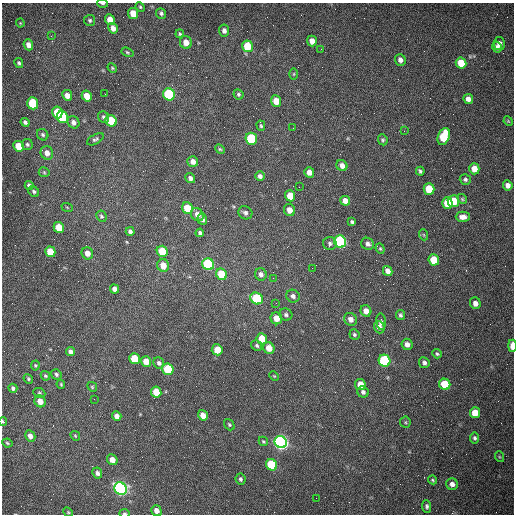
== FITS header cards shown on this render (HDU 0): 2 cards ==
NAXIS1  =                  512 /fastest changing axis
NAXIS2  =                  512 /next to fastest changing axis

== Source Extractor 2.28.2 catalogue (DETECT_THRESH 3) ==
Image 512 x 512 px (HDU 0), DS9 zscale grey, 1 PNG px = 1 image px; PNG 516 x 516 px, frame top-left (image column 1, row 512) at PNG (2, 3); each listed source drawn as its Kron ellipse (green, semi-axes under 4 px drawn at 4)
Background 1530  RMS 23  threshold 69.1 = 3 sigma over >= 5 px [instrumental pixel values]
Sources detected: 165; all 165 listed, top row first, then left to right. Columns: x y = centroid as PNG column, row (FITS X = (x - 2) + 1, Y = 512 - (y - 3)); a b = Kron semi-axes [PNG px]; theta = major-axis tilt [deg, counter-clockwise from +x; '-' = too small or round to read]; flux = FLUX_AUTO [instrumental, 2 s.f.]
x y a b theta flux
102 3 5 2 - 2200
140 7 5 4 - 2000
161 13 5 5 - 3400
133 14 5 5 - 21000
90 20 5 5 - 2900
110 20 5 5 - 13000
20 23 4 4 - 1600
113 28 5 4 - 9500
224 31 6 5 - 5600
180 34 4 4 - 2100
51 36 3 2 - 1700
312 41 5 5 - 12000
186 42 6 6 - 12000
499 44 6 6 - 8000
28 45 5 4 - 8600
247 46 6 5 - 40000
497 47 6 4 -76 6900
321 49 3 3 - 770
127 52 6 4 -20 2200
400 60 6 5 - 6600
19 63 5 4 - 2900
461 63 6 5 - 33000
112 68 5 4 - 1800
294 74 6 4 89 1500
105 94 2 2 - 650
169 94 6 5 - 150000
238 94 5 5 - 2900
67 95 5 5 - 11000
87 96 5 5 - 22000
468 99 5 4 - 8200
276 101 6 5 - 21000
33 103 6 5 - 65000
57 112 6 5 - 45000
62 117 6 5 - 110000
103 117 6 5 - 3200
111 121 6 5 - 50000
508 121 5 4 - 1300
25 122 4 3 - 3400
73 122 6 5 - 6600
261 126 5 4 - 2200
293 128 2 2 - 820
404 131 2 2 - 730
43 135 6 5 - 3100
444 136 9 6 70 69000
95 139 9 5 28 3700
251 139 6 5 - 110000
383 140 5 4 - 2700
27 144 5 5 - 3200
19 146 5 5 - 32000
220 149 5 4 - 2000
47 153 7 6 - 10000
193 162 5 5 - 8900
342 166 6 5 - 9300
474 169 5 5 - 16000
420 171 4 3 - 2900
44 172 5 5 - 2200
309 172 5 4 - 11000
260 176 5 4 - 5100
190 178 5 4 - 4800
465 179 5 5 - 3300
508 185 5 4 - 7800
29 186 4 3 - 5000
299 187 2 2 - 950
429 189 6 5 - 39000
34 191 6 5 - 3300
290 196 5 5 - 25000
462 199 5 4 - 2100
345 201 5 4 - 10000
453 201 6 5 - 49000
447 203 6 5 - 41000
67 207 6 3 -20 1300
187 208 6 5 - 43000
289 210 6 5 - 11000
245 213 7 6 - 4400
197 215 7 6 - 12000
101 216 6 5 - 2900
463 217 7 5 0 9100
202 219 6 4 -71 5300
352 222 4 3 - 2900
59 227 6 5 - 36000
130 231 4 4 - 4300
200 233 4 4 - 3600
424 235 5 3 - 1600
340 242 6 6 - 280000
330 244 6 6 - 4200
368 244 6 6 - 5700
380 249 5 4 - 2200
162 251 6 5 - 41000
50 252 5 5 - 32000
87 253 6 5 - 11000
434 260 6 5 - 43000
208 264 6 5 - 200000
163 265 6 6 - 17000
312 268 2 2 - 770
388 271 5 4 - 8400
221 274 6 5 - 50000
261 274 6 6 - 6600
273 278 2 2 - 830
115 289 5 4 - 7600
293 296 7 6 - 5700
257 299 6 5 - 110000
276 303 3 2 - 1300
475 303 6 5 - 8700
366 311 6 5 - 11000
286 315 6 6 - 3900
400 315 5 4 - 3200
276 318 6 5 - 16000
351 319 7 6 - 8700
381 322 8 5 -83 5500
379 327 6 5 - 7900
354 334 5 5 - 2600
262 339 5 5 - 26000
407 344 6 5 - 7800
257 346 6 5 - 2900
512 346 6 3 89 23000
269 348 6 5 - 17000
217 350 5 5 - 21000
70 352 5 4 - 6300
437 354 5 3 - 2400
134 359 6 5 - 50000
146 361 5 5 - 17000
384 361 6 5 - 170000
159 363 6 5 - 4400
424 363 5 5 - 4400
35 365 5 4 - 1900
168 369 6 5 - 99000
56 374 6 5 - 3300
45 376 5 4 - 2200
274 376 5 3 - 1300
28 379 5 4 - 2100
61 384 4 3 - 1800
360 384 5 5 - 20000
445 384 6 5 - 50000
92 387 5 4 - 1900
13 388 5 4 - 3300
156 392 5 5 - 28000
363 392 6 5 - 4300
39 393 6 4 -22 2400
94 399 2 2 - 650
40 401 6 5 - 14000
475 413 5 5 - 25000
203 415 5 4 - 13000
117 416 5 4 - 8200
3 421 4 3 - 1800
405 422 6 5 - 2200
229 425 6 4 -50 2300
30 436 6 5 - 8400
75 436 5 4 - 1600
475 438 5 4 - 3400
263 441 5 4 - 2000
281 442 6 6 - 730000
7 443 5 3 - 1900
500 457 5 3 - 1500
112 460 6 5 - 13000
272 465 6 5 - 91000
97 473 6 4 -64 5100
240 479 6 5 - 3300
432 480 4 3 - 1900
452 484 6 5 - 8900
121 489 6 6 - 580000
316 498 2 2 - 3700
427 506 6 4 -85 3300
156 511 5 5 - 9600
68 512 5 4 - 1900
124 513 5 4 - 2700
At the frame edge (FLAGS 8, measured only in part): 4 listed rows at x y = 102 3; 512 346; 3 421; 124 513